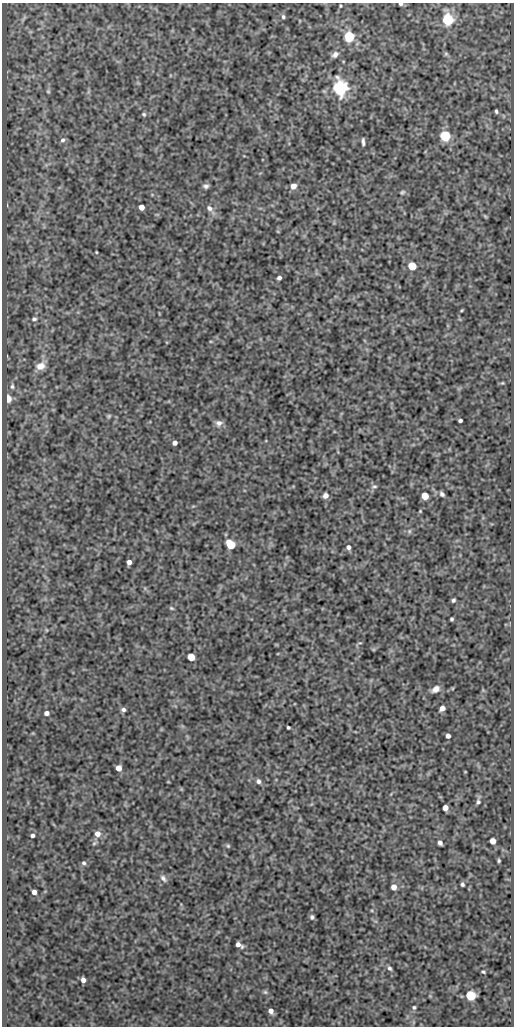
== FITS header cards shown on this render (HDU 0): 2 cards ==
NAXIS1  =                  512
NAXIS2  =                 1024

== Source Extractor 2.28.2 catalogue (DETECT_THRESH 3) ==
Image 512 x 1024 px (HDU 0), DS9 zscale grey, 1 PNG px = 1 image px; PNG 516 x 1028 px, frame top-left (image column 1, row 1024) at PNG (2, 3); no overlay
Background 80.1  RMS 0.54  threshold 1.62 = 3 sigma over >= 5 px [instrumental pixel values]
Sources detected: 76; all 76 listed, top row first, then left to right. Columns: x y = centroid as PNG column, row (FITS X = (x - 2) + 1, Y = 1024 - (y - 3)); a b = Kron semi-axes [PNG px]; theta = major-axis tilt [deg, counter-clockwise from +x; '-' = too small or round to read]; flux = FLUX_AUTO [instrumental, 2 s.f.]
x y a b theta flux
400 4 5 4 - 63
340 6 3 3 - 35
283 17 6 5 - 73
448 20 6 5 - 5400
349 36 5 5 - 4300
335 54 9 7 42 170
446 54 6 5 - 46
340 88 6 6 - 13000
48 91 5 4 - 45
496 111 4 3 - 57
144 114 5 5 - 55
445 136 6 5 - 3500
63 140 6 6 - 96
363 142 7 3 -87 94
206 186 6 5 - 98
293 186 6 5 - 260
402 192 6 4 39 57
141 207 5 4 - 240
209 208 9 6 -41 140
485 216 6 4 -45 43
96 252 3 2 - 29
412 266 5 5 - 1200
279 278 4 4 - 100
462 310 4 3 - 33
34 319 7 5 2 85
40 366 12 9 26 350
502 383 6 3 17 39
12 386 7 5 -90 78
8 398 5 4 - 740
109 416 6 5 - 54
460 421 4 3 - 75
219 423 9 8 - 160
175 443 4 4 - 150
374 486 8 5 9 71
442 494 7 5 -52 93
325 495 5 5 - 180
425 496 5 5 - 660
409 531 6 5 - 67
231 544 6 5 - 1700
348 547 6 5 - 120
129 562 4 4 - 170
453 600 4 3 - 66
171 608 7 4 -26 50
452 619 4 3 - 56
46 630 5 3 - 32
191 657 5 5 - 780
436 689 8 6 34 220
442 708 5 4 - 210
123 710 6 5 - 100
46 713 4 4 - 150
288 727 3 3 - 51
448 736 4 4 - 130
119 768 5 4 - 290
258 781 6 5 - 100
478 802 8 5 85 89
445 808 5 4 - 230
97 834 6 6 - 250
32 835 4 3 - 90
493 841 5 5 - 320
440 843 5 4 - 120
228 846 5 5 - 50
499 861 5 3 - 53
84 863 6 6 - 77
163 878 11 6 -51 130
462 884 4 3 - 71
394 887 5 5 - 250
34 892 4 4 - 170
312 917 5 5 - 77
239 945 7 4 -28 180
390 968 6 5 - 75
483 972 4 3 - 46
83 980 5 4 - 150
265 992 6 6 - 65
471 996 6 5 - 2500
414 1007 5 5 - 59
271 1011 6 5 - 190
At the frame edge (FLAGS 8, measured only in part): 1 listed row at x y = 400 4